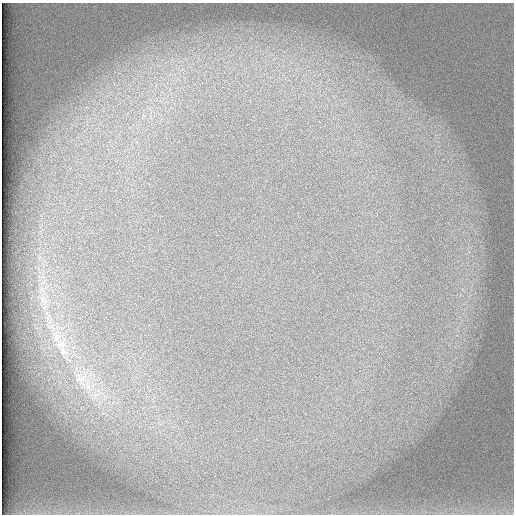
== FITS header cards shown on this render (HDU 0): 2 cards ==
NAXIS1  =                  512 /
NAXIS2  =                  512 /

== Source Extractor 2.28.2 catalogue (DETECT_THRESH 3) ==
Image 512 x 512 px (HDU 0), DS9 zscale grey, 1 PNG px = 1 image px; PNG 516 x 516 px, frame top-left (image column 1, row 512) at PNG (2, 3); no overlay
Background 102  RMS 3.2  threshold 9.5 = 3 sigma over >= 5 px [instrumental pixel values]
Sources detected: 4; all 4 listed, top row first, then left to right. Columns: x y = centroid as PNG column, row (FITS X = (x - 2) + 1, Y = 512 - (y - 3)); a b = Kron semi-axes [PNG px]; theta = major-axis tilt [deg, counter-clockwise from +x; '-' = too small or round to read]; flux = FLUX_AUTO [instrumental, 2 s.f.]
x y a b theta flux
43 301 21 6 -73 2200
61 345 19 12 -27 3400
63 351 13 10 -59 2100
81 378 16 12 64 3000